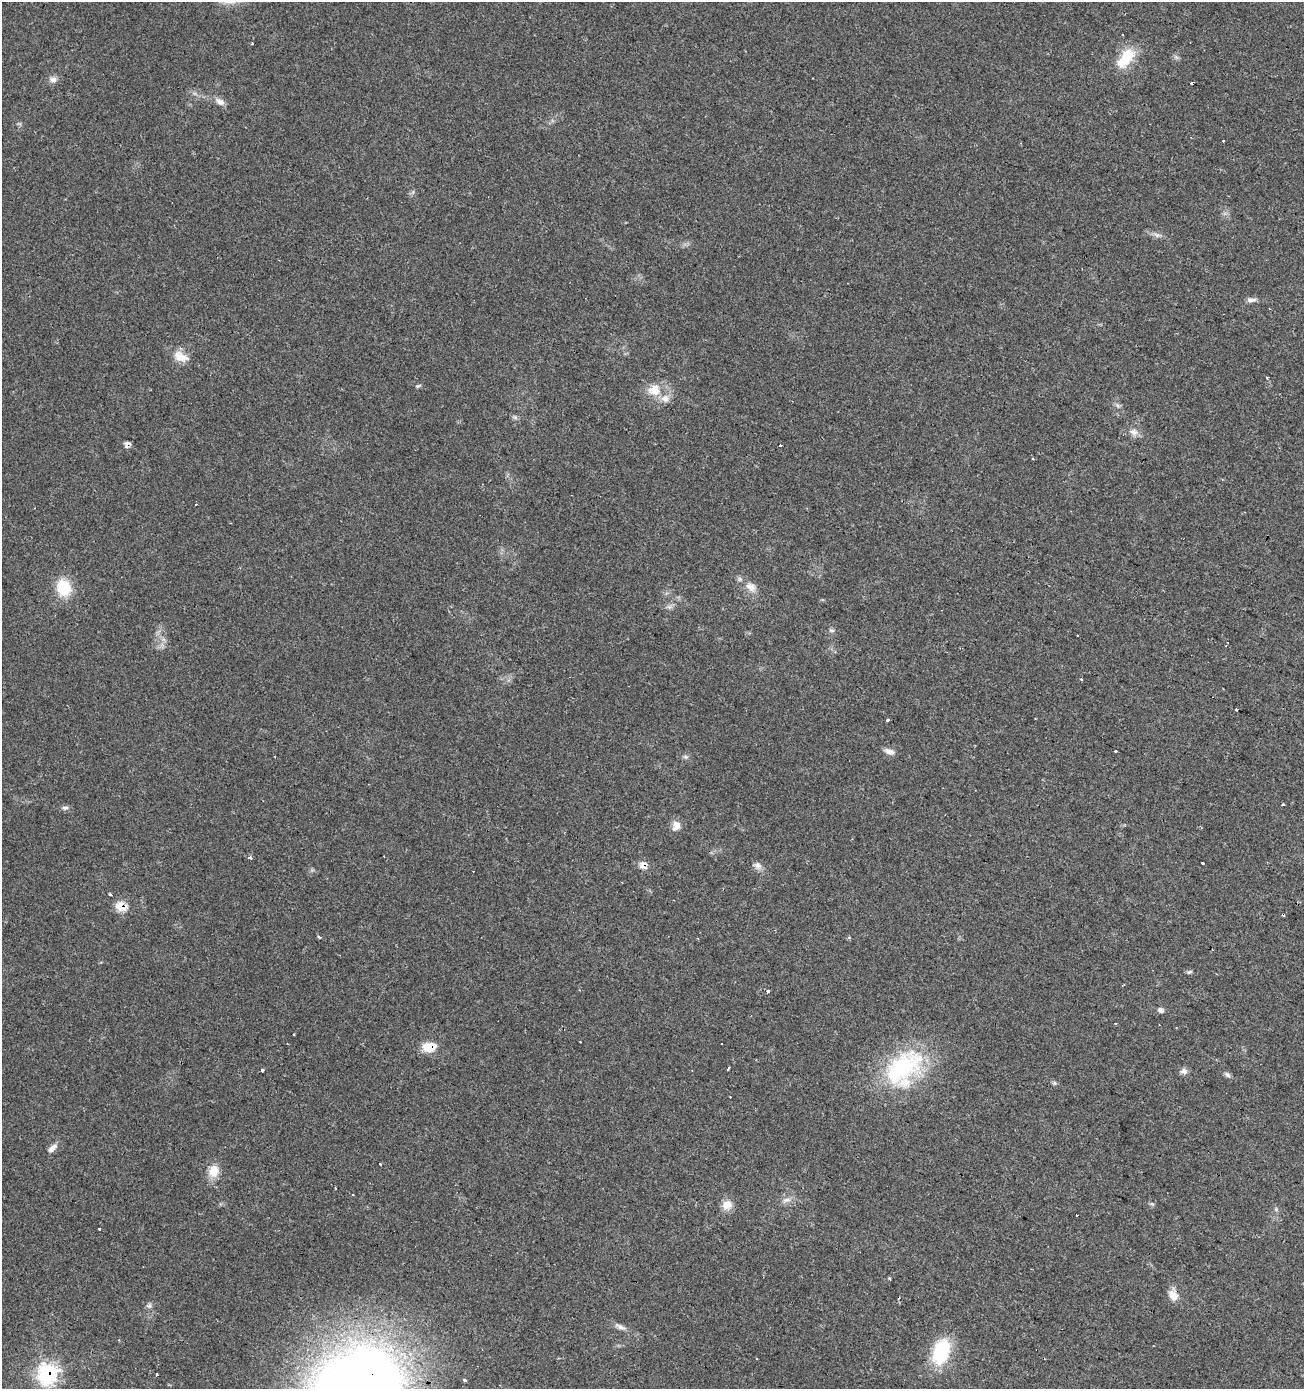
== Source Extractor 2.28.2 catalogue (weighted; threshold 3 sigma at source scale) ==
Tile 6 of 4 x 4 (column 2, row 2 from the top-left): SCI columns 1512-2813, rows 2784-4170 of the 5691 x 5558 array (HDU 1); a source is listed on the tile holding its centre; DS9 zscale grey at full resolution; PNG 1306 x 1391 px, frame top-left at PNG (2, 2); no overlay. Shown black and unused: <1% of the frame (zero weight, under 2 of 3 exposures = <1% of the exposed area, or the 3 px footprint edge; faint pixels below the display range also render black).
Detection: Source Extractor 2.28.2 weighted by HDU 2 'WHT'; one run over the whole footprint, this tile lists its part. Background 0.0504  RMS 0.0045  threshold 0.0203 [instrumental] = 3 sigma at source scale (4.5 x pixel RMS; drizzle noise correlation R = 1.50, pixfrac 1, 0.0396/0.0396 arcsec/px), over >= 5 px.
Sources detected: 88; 1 too faint to see at this stretch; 2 inside a brighter object's white glare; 15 cosmic-ray / hot-pixel residue — not listed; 2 inside a brighter listed object's ellipse — not listed separately; the other 68 listed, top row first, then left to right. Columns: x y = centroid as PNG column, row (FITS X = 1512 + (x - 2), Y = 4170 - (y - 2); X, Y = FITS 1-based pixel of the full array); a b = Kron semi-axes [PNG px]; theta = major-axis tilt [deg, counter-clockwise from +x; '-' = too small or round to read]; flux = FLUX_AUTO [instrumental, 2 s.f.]
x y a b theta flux
252 44 3 2 - 0.34
1126 58 31 15 53 13
53 79 11 8 7 2.2
1193 83 3 3 - 2.5
220 102 15 8 -30 2.7
1157 235 10 6 -21 1.7
1251 300 13 6 -2 1.8
181 357 23 12 -24 6.1
654 390 16 14 7 8
1118 406 7 5 -45 1
515 417 8 5 -22 1
1134 432 12 9 -25 2.7
127 445 6 6 - 2
780 445 3 3 - 4.1
196 504 3 2 - 0.55
751 587 16 11 -35 4.4
63 588 20 16 -74 14
669 607 8 6 -7 1.4
832 630 8 5 -2 0.96
1237 709 3 3 - 3.4
888 720 3 3 - 1.8
889 751 13 7 -19 2.6
1116 751 3 2 - 0.56
275 756 3 3 - 1.1
685 757 7 5 -20 1
1283 804 3 3 - 2.3
65 808 9 5 1 1.3
676 826 13 10 75 3.5
249 857 5 3 - 1.4
1203 862 3 3 - 3.1
643 865 9 8 - 3.6
758 866 11 9 -37 2.3
110 895 3 3 - 2.3
121 906 7 6 - 14
318 937 3 3 - 2.4
849 938 4 4 - 0.67
1189 972 7 4 11 0.78
767 991 3 3 - 1.8
1161 1010 8 6 -26 1.4
1115 1023 3 2 - 0.69
294 1035 3 2 - 0.63
580 1042 3 2 - 0.37
721 1043 3 2 - 0.5
429 1047 12 9 4 9.7
903 1067 57 35 27 50
728 1068 3 3 - 1.8
262 1070 4 3 - 2.8
1184 1071 9 8 - 1.9
1227 1075 10 5 -33 1.3
1054 1083 6 5 - 0.75
53 1148 15 6 41 2.5
380 1164 3 3 - 1.3
213 1171 16 13 84 6.5
335 1188 2 2 - 0.49
787 1200 9 5 -5 1.8
1152 1204 6 5 - 0.73
727 1205 14 12 35 4.5
1276 1209 6 5 - 0.8
99 1229 3 3 - 6.3
890 1279 5 3 - 0.44
1173 1295 16 10 -58 4.2
149 1306 8 7 - 1.3
620 1326 17 6 -27 2.3
941 1352 28 16 73 29
47 1374 9 8 - 130
156 1375 3 3 - 1.8
464 1380 3 3 - 4.8
366 1385 87 58 21 630
Overlapping masked pixels (flux is a lower limit): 8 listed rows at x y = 1193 83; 127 445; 643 865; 121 906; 429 1047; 1173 1295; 47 1374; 366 1385
Isophote crosses this tile's border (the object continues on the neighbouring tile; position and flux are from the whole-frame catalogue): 1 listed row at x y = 366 1385